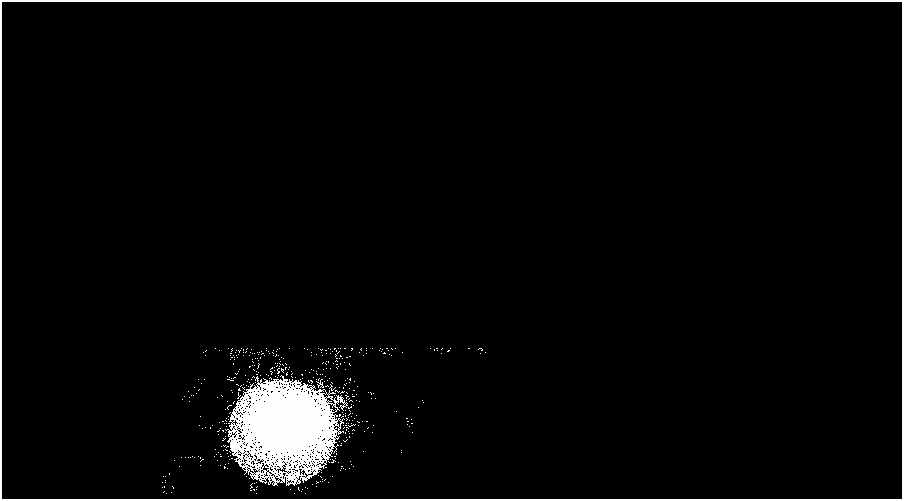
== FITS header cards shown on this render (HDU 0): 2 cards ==
NAXIS1  =                  900
NAXIS2  =                  497

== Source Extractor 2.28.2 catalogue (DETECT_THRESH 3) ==
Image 900 x 497 px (HDU 0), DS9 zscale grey, 1 PNG px = 1 image px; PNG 904 x 501 px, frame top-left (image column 1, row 497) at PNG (2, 2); no overlay
Background 1000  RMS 1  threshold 3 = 3 sigma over >= 5 px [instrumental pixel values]
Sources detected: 5; all 5 listed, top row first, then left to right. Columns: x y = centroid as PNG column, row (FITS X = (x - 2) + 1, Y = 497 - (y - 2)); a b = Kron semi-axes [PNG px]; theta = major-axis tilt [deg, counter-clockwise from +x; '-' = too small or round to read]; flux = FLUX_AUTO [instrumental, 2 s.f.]
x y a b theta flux
337 364 3 2 - 69
287 423 54 47 -13 220000
235 446 7 7 - 7100
257 474 13 6 61 340
260 480 7 5 -32 200